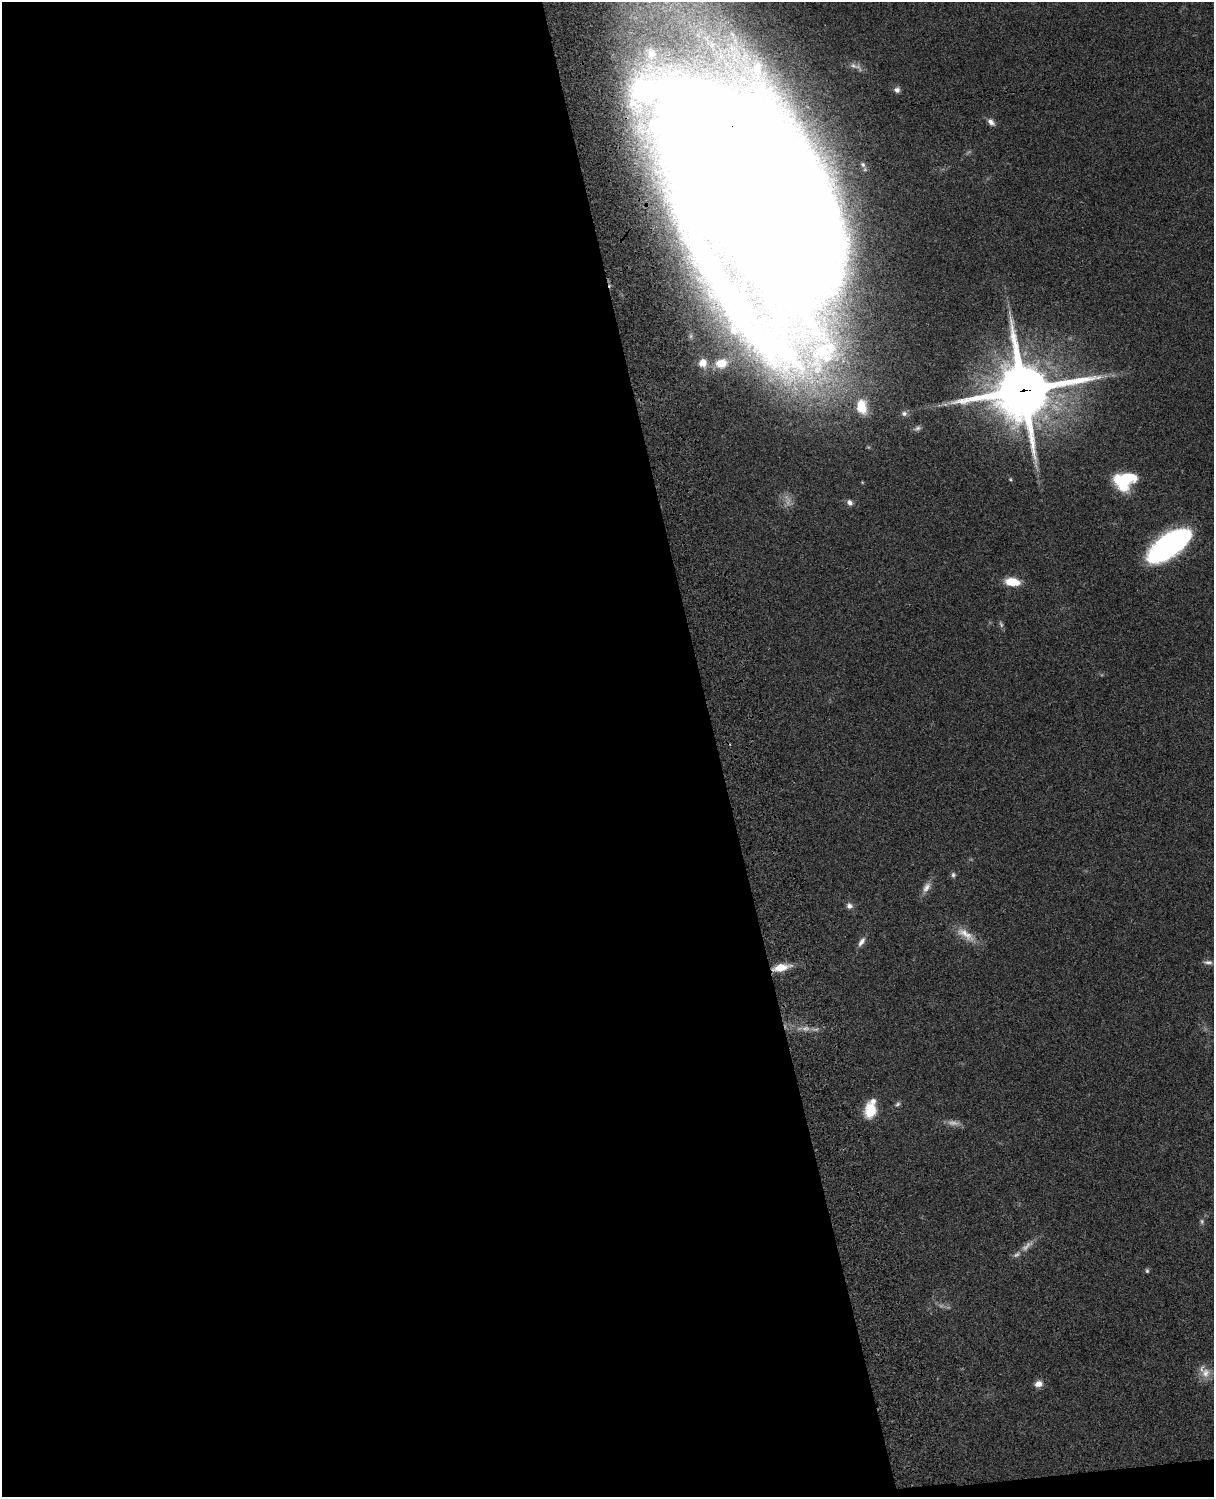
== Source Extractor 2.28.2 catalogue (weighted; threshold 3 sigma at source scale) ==
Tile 9 of 4 x 3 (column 1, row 3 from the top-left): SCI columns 121-1332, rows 278-1772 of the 5088 x 4927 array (HDU 1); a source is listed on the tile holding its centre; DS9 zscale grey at full resolution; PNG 1216 x 1499 px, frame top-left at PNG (2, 2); no overlay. Shown black and unused: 60% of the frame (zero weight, under 3 of 4 exposures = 6% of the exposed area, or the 3 px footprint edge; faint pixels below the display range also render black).
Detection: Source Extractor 2.28.2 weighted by HDU 2 'WHT'; one run over the whole footprint, this tile lists its part. Background 0.0889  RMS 0.0061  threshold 0.0275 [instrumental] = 3 sigma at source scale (4.5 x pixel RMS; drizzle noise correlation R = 1.50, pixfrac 1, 0.05/0.05 arcsec/px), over >= 5 px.
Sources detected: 37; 6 too faint to see at this stretch — not listed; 1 inside a brighter listed object's ellipse — not listed separately; the other 30 listed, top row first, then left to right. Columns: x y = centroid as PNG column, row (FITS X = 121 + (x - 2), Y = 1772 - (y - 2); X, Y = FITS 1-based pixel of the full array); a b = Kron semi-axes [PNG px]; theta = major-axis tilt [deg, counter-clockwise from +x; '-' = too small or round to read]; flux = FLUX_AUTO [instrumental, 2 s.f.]
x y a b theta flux
853 66 13 7 -21 3.5
897 90 7 7 - 2.3
991 122 10 6 -46 3.1
863 165 8 6 -58 1.6
750 191 217 90 -62 5300
703 363 9 9 - 6.7
721 363 14 11 10 11
1023 390 23 22 - 3500
861 406 18 12 -79 18
904 413 8 7 - 2.2
917 428 10 6 28 1.8
1010 479 5 4 - 0.75
1125 480 23 17 21 33
850 502 9 7 -48 2.4
1169 545 42 19 35 140
1012 582 16 9 -7 12
953 875 7 6 - 1.4
926 887 17 9 59 4.7
849 906 8 7 - 2.8
966 934 32 11 -34 10
861 942 14 6 59 3.2
1208 962 12 6 -4 2.3
781 967 18 7 12 11
897 1104 9 5 44 1.5
870 1111 15 11 82 18
1202 1221 8 5 78 1.4
1017 1254 13 6 35 2.6
1147 1271 6 5 - 0.98
1205 1373 15 14 - 7.2
1038 1384 10 8 18 4.3
Overlapping masked pixels (flux is a lower limit): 3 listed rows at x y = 750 191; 1023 390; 781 967